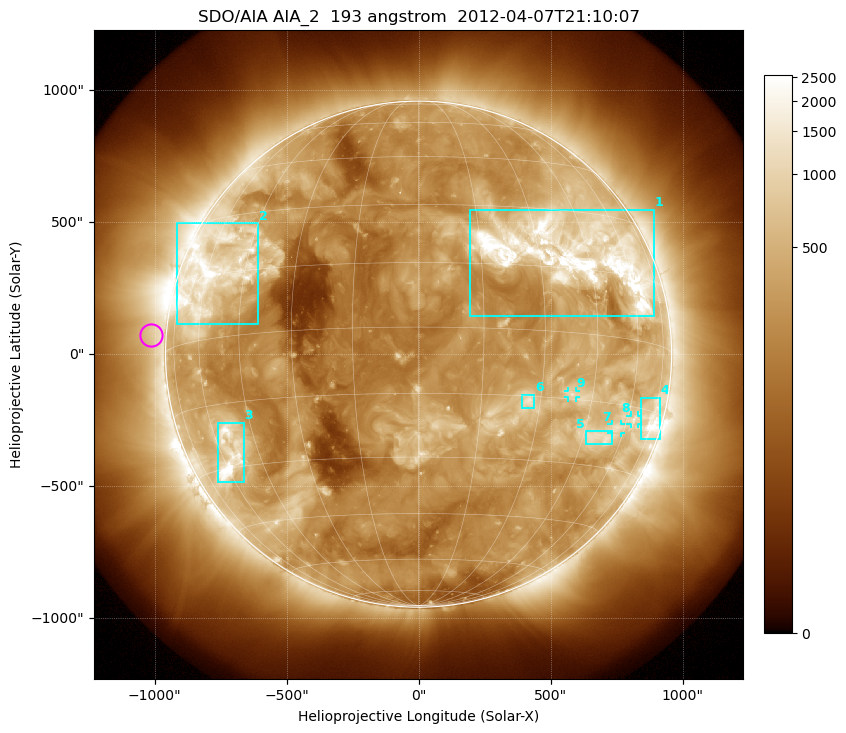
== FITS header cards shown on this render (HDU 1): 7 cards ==
TELESCOP= 'SDO/AIA'
INSTRUME= 'AIA_2'
WAVELNTH=                  193
WAVEUNIT= 'angstrom'
DATE-OBS= '2012-04-07T21:10:07.84'
CTYPE1  = 'HPLN-TAN'
CTYPE2  = 'HPLT-TAN'

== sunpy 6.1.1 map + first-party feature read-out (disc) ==
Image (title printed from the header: SDO/AIA AIA_2  193 angstrom  2012-04-07T21:10:07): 1024 x 1024 px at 2.4 arcsec/px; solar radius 959 arcsec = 399 px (full disc in frame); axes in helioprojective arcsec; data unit not stated in the header (colour bar unlabelled)
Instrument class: DISC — disc imager (sunpy class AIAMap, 193 A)
Bright regions (active regions / flare kernels): reference = the median radial profile (limb darkening/brightening removed); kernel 9 px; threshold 5 sigma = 753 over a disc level ~261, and >= 1.15x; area >= 12 px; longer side >= 10 px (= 24 arcsec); searched inside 0.97 R_sun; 9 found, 9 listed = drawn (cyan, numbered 1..; 3 of them under ~33 arcsec drawn as corner ticks so the feature stays visible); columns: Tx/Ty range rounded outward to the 5 arcsec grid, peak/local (2 s.f.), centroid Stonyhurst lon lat
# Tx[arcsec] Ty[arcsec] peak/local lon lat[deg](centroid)
1 195..890 145..550 15 +39 +18
2 -915..-610 115..500 8.9 -58 +16
3 -760..-660 -485..-260 8.4 -57 -27
4 840..915 -325..-165 6.6 +74 -17
5 630..735 -340..-290 4.7 +51 -23
6 390..440 -205..-150 7.1 +27 -16
7 730..765 -300..-265 4 +56 -20
8 805..830 -265..-230 3.8 +63 -18
9 565..595 -165..-140 5.2 +39 -14
Off-limb structures (1.02-1.3 R_sun): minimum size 162 px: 6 found; the strongest spans PA ~55..135 deg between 1.02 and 1.3 R_sun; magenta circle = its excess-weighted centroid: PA ~85 deg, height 1.06 R_sun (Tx ~-1015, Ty ~70 arcsec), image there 1.5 x the reference